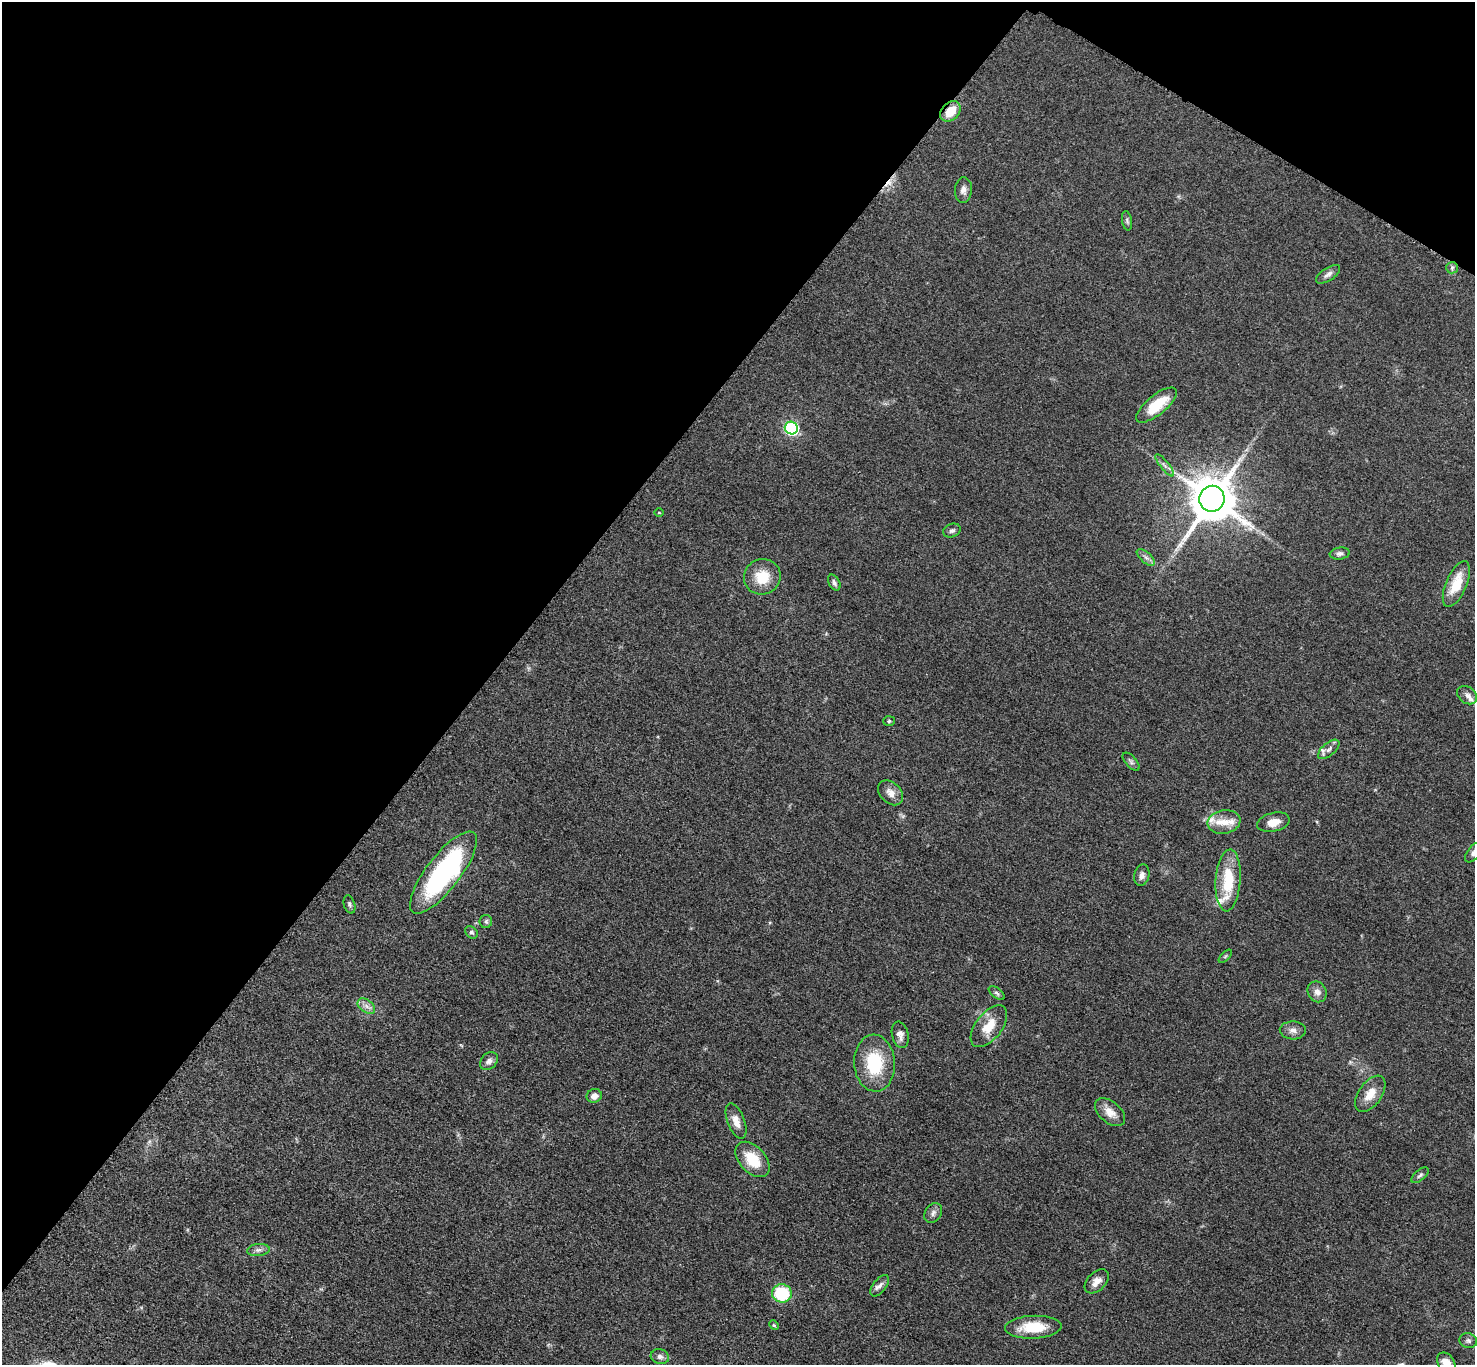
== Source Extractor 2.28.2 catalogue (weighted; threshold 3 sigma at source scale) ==
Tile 2 of 4 x 4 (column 2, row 1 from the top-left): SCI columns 1485-2957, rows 4251-5613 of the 5911 x 5917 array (HDU 1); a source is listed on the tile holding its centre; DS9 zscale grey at full resolution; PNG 1477 x 1367 px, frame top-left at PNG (2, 2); each listed source drawn as its Kron ellipse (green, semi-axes under 4 px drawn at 4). Shown black and unused: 36% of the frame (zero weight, under 3 of 5 exposures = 1% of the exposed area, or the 3 px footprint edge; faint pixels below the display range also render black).
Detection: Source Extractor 2.28.2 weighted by HDU 2 'WHT'; one run over the whole footprint, this tile lists its part. Background 0.0531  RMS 0.0058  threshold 0.026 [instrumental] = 3 sigma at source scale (4.5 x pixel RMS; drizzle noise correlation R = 1.50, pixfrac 1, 0.05/0.05 arcsec/px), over >= 5 px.
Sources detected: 62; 1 cosmic-ray / hot-pixel residue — neither listed nor drawn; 6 inside a brighter listed object's ellipse — not listed separately; the other 55 listed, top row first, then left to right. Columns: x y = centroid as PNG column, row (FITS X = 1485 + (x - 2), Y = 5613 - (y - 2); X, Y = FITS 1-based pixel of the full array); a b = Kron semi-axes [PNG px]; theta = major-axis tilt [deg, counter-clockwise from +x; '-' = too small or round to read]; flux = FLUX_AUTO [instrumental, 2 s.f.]
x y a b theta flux
950 111 12 8 45 10
963 190 13 8 86 3.1
1127 221 10 5 -80 1.2
1452 268 6 5 - 1.2
1328 274 14 6 33 2.5
1156 405 25 9 39 18
791 428 6 6 - 87
1165 465 14 4 -52 1.9
1212 499 13 12 - 2800
659 513 5 3 - 0.48
952 531 9 6 21 1.6
1340 554 10 6 7 1.8
1146 557 11 5 -41 2.2
762 577 18 17 - 15
834 583 8 5 -61 1.8
1456 584 24 10 67 14
1467 695 11 8 -37 2.8
889 721 6 5 - 0.93
1329 749 13 6 40 2.3
1131 762 11 5 -48 1.5
891 793 14 10 -44 4.5
1224 822 16 11 11 6.8
1273 822 16 9 13 6.2
1474 852 12 6 50 2.5
443 873 50 17 52 100
1142 875 11 7 77 2.7
1228 880 31 12 86 24
349 904 9 5 -73 1.3
486 921 6 6 - 1.3
471 932 7 5 -41 1.3
1225 956 8 3 45 0.76
1317 992 11 9 -60 3.7
997 993 9 5 -38 1.3
366 1006 10 6 -37 2.8
989 1026 24 13 52 12
1293 1030 13 9 -2 3.5
900 1035 13 8 -77 3.3
489 1061 10 7 46 2.8
875 1063 28 20 -86 30
1370 1094 20 11 55 8.8
594 1096 8 6 23 3.9
1110 1112 17 10 -40 6.4
736 1121 18 8 -69 5.7
753 1159 21 13 -47 17
1420 1175 10 5 40 1.5
933 1213 11 8 57 2.4
258 1250 11 6 5 2.2
1097 1281 14 9 45 4.7
880 1286 12 6 52 2.8
782 1293 10 9 - 35
774 1325 5 4 - 0.82
1033 1327 28 11 2 17
1468 1341 9 7 -17 1.6
660 1357 9 7 -16 2.3
1446 1363 11 8 -55 6.7
Overlapping masked pixels (flux is a lower limit): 1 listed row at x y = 950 111
Isophote crosses this tile's border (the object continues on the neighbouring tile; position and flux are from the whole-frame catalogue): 2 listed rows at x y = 1474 852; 1446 1363